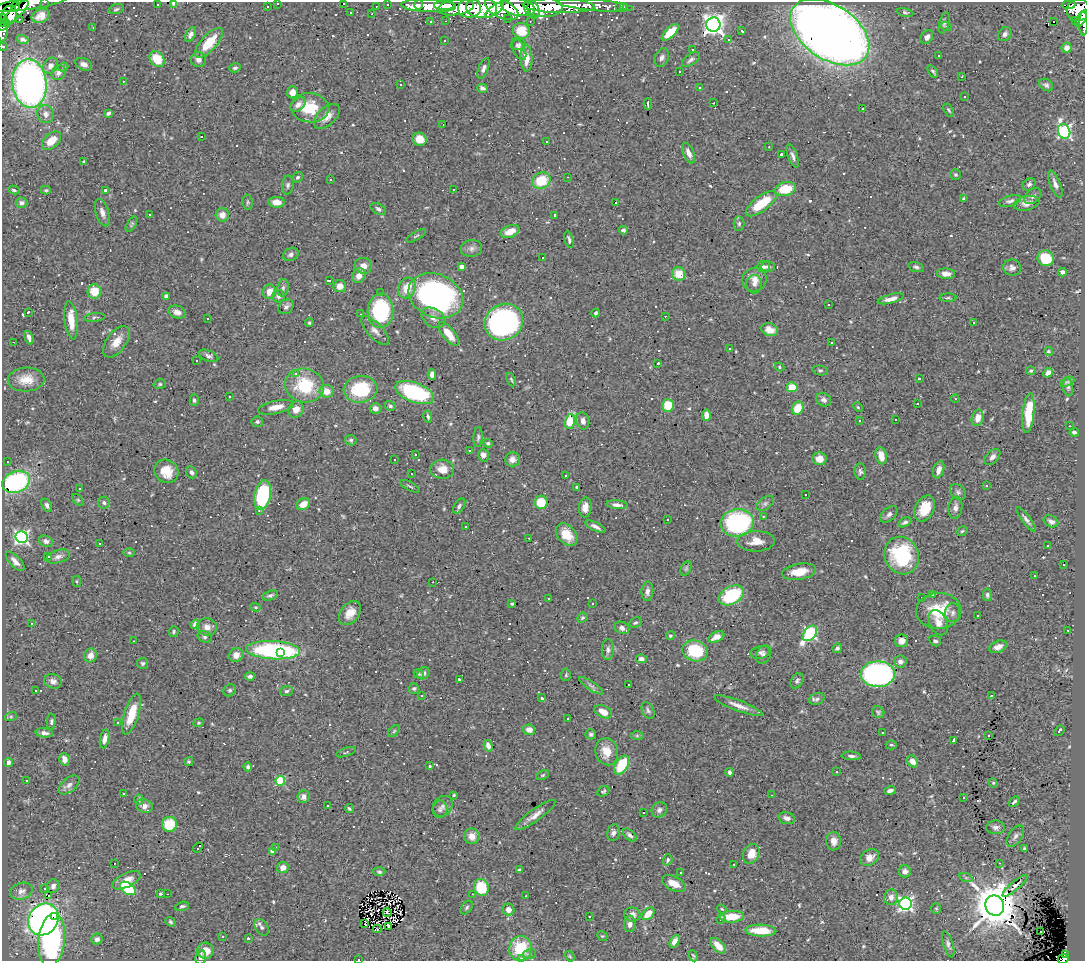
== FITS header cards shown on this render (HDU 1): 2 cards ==
NAXIS1  =                 1083
NAXIS2  =                  959

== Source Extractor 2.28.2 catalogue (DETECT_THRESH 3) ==
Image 1083 x 959 px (HDU 1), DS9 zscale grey, 1 PNG px = 1 image px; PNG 1087 x 963 px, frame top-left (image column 1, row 959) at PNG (2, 2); each listed source drawn as its Kron ellipse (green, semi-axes under 4 px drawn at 4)
Background 0.961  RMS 0.056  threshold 0.169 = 3 sigma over >= 5 px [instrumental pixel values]
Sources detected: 684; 2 with non-positive FLUX_AUTO (blend fragments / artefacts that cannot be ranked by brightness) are neither listed nor drawn; of the other 682, the 500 brightest by FLUX_AUTO listed and drawn (182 fainter detections omitted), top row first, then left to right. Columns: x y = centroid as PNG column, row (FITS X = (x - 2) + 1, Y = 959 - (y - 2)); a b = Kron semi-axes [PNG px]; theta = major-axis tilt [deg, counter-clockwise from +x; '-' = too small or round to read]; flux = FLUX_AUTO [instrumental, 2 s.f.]
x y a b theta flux
45 2 3 2 - 14
174 3 4 3 - 7.5
278 3 3 3 - 14
343 3 3 3 - 130
29 4 38 6 9 530
388 4 3 3 - 36
157 5 3 3 - 35
419 5 5 3 - 170
444 5 10 5 1 770
595 5 38 5 -5 390
1069 5 7 4 4 530
16 6 5 3 - 87
267 6 3 3 - 8.5
376 6 3 2 - 9.8
429 6 27 6 -2 1100
559 6 36 7 -2 1400
456 7 18 8 9 1600
481 7 15 10 -6 1800
518 7 17 8 -11 1300
545 7 18 9 3 1500
620 7 3 3 - 11
623 7 3 3 - 18
469 8 11 9 7 1400
116 9 8 4 16 7.2
502 9 18 9 -26 2300
532 9 10 7 -58 800
495 10 11 4 37 640
1078 10 11 11 - 1500
16 12 16 5 42 610
905 12 8 4 -12 6.9
351 13 3 2 - 4.9
372 14 3 2 - 5.1
9 15 10 7 75 1000
41 16 9 6 23 27
508 18 3 3 - 7.4
1081 18 9 4 61 360
19 19 3 2 - 5.3
3 20 6 3 85 210
446 21 3 2 - 7.8
530 21 3 2 - 6.1
1054 21 3 3 - 240
1076 21 3 3 - 42
431 22 3 3 - 9.6
944 23 11 5 76 9.9
1084 24 12 2 89 150
4 25 6 3 46 110
713 25 7 7 - 2600
946 26 6 4 -18 5.7
93 27 3 3 - 7.5
3 30 11 5 85 170
521 31 8 7 - 86
742 31 3 3 - 7.2
670 32 11 5 43 98
830 32 44 27 -34 6000
191 34 8 5 61 14
1005 34 7 6 - 14
927 37 7 5 54 16
23 39 6 4 -17 11
729 39 3 3 - 32
444 40 3 3 - 7.2
209 43 19 8 48 98
518 45 7 5 12 9.5
3 46 3 3 - 19
1067 48 5 5 - 29
519 49 11 6 -66 17
692 50 3 3 - 54
939 56 3 3 - 110
662 57 10 7 65 14
526 58 13 6 -89 47
157 59 8 6 -49 90
198 60 8 7 - 19
691 60 10 5 34 12
84 64 9 6 -25 20
51 65 9 7 48 22
63 67 5 4 - 5.3
235 68 6 4 17 8.2
484 68 11 5 68 15
679 71 3 3 - 26
933 71 7 3 -55 6.8
58 73 8 6 56 14
962 77 3 2 - 10
123 81 3 2 - 47
30 83 24 17 -84 1700
401 85 3 3 - 44
1046 85 7 5 -34 11
482 88 5 4 - 17
699 88 3 3 - 14
293 92 6 5 - 29
965 96 3 3 - 6.7
713 103 3 2 - 5
648 104 5 2 - 11
298 105 9 5 41 18
310 108 19 14 -5 120
863 109 3 3 - 7.1
949 110 7 3 -60 5.6
108 113 4 3 - 9.1
46 114 9 8 - 19
327 116 16 9 43 36
443 125 3 2 - 14
1064 131 7 6 - 760
201 137 3 3 - 14
420 139 7 6 - 52
51 141 11 7 43 54
546 141 3 3 - 56
769 147 3 2 - 4.9
689 153 11 5 -66 24
781 154 3 3 - 5.4
793 156 12 4 -71 14
83 162 4 3 - 5.5
956 175 5 5 - 6.7
298 177 6 5 - 6.4
567 177 3 2 - 12
330 180 3 3 - 50
541 181 9 8 - 120
1029 184 7 5 43 10
1055 184 14 5 -68 20
288 185 9 6 85 9.6
453 189 3 2 - 7.9
785 189 11 6 13 120
14 190 5 3 - 7
46 190 5 4 - 5.8
105 190 3 3 - 32
1033 196 10 6 42 12
964 199 4 4 - 8.5
1010 201 11 5 17 12
248 202 7 5 -82 6.5
277 202 8 5 -3 30
615 202 3 3 - 890
21 203 6 5 - 12
1027 203 13 7 13 24
761 204 18 7 37 120
378 209 8 5 -30 10
102 213 14 6 -72 24
150 214 3 3 - 4.9
222 215 6 6 - 26
555 215 3 3 - 9.4
132 224 8 4 57 6.2
739 224 7 5 88 7.3
623 230 4 4 - 9.3
510 231 10 6 20 57
416 236 11 3 30 6.2
569 239 8 4 -75 9.2
471 248 11 8 7 16
291 254 8 6 28 13
542 257 3 3 - 140
1046 258 8 7 - 130
363 266 9 8 - 29
461 267 4 4 - 16
763 267 6 6 - 9.8
768 267 6 5 - 10
916 267 8 4 -16 9.4
1012 268 9 8 - 16
1062 272 4 4 - 14
679 274 7 6 - 70
946 274 9 5 -3 20
359 276 8 6 59 27
755 279 12 11 - 32
330 280 3 3 - 57
754 284 9 8 - 28
340 286 6 6 - 34
283 288 8 5 80 12
407 288 10 8 66 66
94 292 7 7 - 64
269 292 7 6 - 40
381 292 3 2 - 8.7
166 296 4 4 - 17
279 296 6 6 - 14
436 296 28 21 -23 1100
948 298 8 3 1 5.8
891 299 13 4 14 27
828 305 3 2 - 6.6
286 307 8 6 41 12
380 311 17 13 87 310
28 312 3 3 - 7.8
177 312 9 6 -19 21
596 313 4 3 - 8.3
361 314 3 2 - 7.6
665 316 2 2 - 19
95 317 10 4 7 8.2
433 318 12 9 -33 25
208 319 3 3 - 50
71 320 19 6 -83 59
504 322 20 18 32 880
309 323 4 4 - 5.8
973 323 3 3 - 110
770 330 8 6 -16 28
375 331 18 7 -47 22
449 334 14 6 -51 67
29 338 7 3 -71 15
14 342 3 2 - 44
116 342 18 9 53 46
831 343 3 3 - 60
729 349 3 3 - 6.1
1048 351 4 3 - 5.8
208 356 10 5 -23 12
196 361 3 3 - 40
658 363 3 3 - 8.2
779 367 5 4 - 5.2
820 370 7 4 -11 6.5
1031 371 4 4 - 5.5
1048 373 5 4 - 22
296 374 4 3 - 16
432 375 5 4 - 16
919 378 3 3 - 11
26 380 18 12 4 60
511 380 7 3 -66 5.4
1067 382 8 4 27 7
160 384 6 5 - 6
304 385 19 17 -11 180
792 387 5 5 - 77
1068 387 9 5 -84 9.6
360 389 17 13 6 180
327 391 7 6 - 48
415 393 20 10 -21 360
229 397 3 2 - 34
955 399 4 4 - 7.7
194 400 6 4 -90 7.2
824 400 8 6 -32 14
917 404 3 2 - 25
668 405 6 6 - 90
390 406 6 5 - 8
276 407 18 6 12 39
858 407 5 4 - 4.6
375 408 5 5 - 16
798 408 7 5 61 79
296 410 8 7 - 30
1028 413 20 6 84 120
706 415 6 4 87 37
428 417 6 3 -77 7.6
978 418 8 6 78 42
896 420 3 3 - 13
583 421 9 6 -77 19
860 421 3 3 - 41
257 422 6 5 - 8.5
570 422 8 5 77 160
1070 426 3 2 - 9.9
1074 432 4 3 - 11
478 437 10 4 86 8.7
351 440 6 5 - 6.8
488 443 4 3 - 7.4
469 450 3 3 - 12
415 455 3 3 - 8.3
483 455 6 5 - 18
881 456 9 5 -78 45
992 457 9 6 46 16
394 459 3 3 - 43
512 459 7 7 - 21
820 459 7 6 - 28
8 462 3 3 - 5.3
442 469 12 9 -2 42
939 470 9 5 69 22
166 471 12 11 - 72
860 471 8 5 -87 9.7
191 472 6 5 - 11
411 474 3 2 - 6.3
565 475 3 3 - 14
16 482 14 10 21 400
410 486 11 3 -28 6.1
986 486 3 3 - 330
577 487 3 3 - 6.7
79 489 3 3 - 8.5
958 492 9 6 -45 11
806 494 3 3 - 46
263 495 15 8 78 390
78 500 7 4 -45 5
541 502 7 6 - 53
104 503 6 5 - 9.1
765 503 10 6 37 11
303 504 7 5 28 45
47 505 7 4 -61 12
617 505 11 4 -6 16
459 506 8 5 56 10
585 507 10 6 85 30
925 508 14 9 64 97
955 508 11 7 81 20
259 510 3 3 - 9.6
889 514 10 6 43 14
763 516 3 3 - 12
1026 519 15 4 -53 12
667 520 3 3 - 61
1051 521 8 5 -28 16
905 522 7 4 27 10
737 523 16 13 10 470
595 526 11 4 -26 16
466 527 3 3 - 7.3
962 531 5 4 - 6
567 535 13 9 -50 67
22 537 6 6 - 950
529 538 3 2 - 12
46 541 7 5 -24 13
756 541 18 10 1 44
100 543 3 2 - 7.1
1047 546 3 2 - 4.9
129 553 6 4 -1 5.3
902 556 19 16 -66 340
47 557 3 3 - 8.7
58 557 12 6 17 17
15 561 12 5 -47 22
1064 565 3 3 - 59
686 568 8 5 64 6.4
799 572 17 8 9 65
1034 576 3 2 - 21
77 581 5 4 - 4.5
433 582 3 2 - 68
647 591 10 6 85 17
270 595 8 4 17 9.9
731 595 13 9 27 240
933 595 3 2 - 10
987 595 6 4 -87 7.7
549 598 3 3 - 6.5
921 598 3 3 - 13
593 603 3 3 - 54
512 604 4 3 - 5
256 607 5 4 - 4.9
939 611 22 18 3 150
350 613 13 9 53 41
953 613 9 7 88 15
978 615 3 3 - 56
582 618 5 4 - 7
32 623 3 3 - 9.3
635 623 6 4 29 6.8
938 623 13 8 -64 28
195 624 5 4 - 9.9
207 627 10 8 -13 21
622 628 8 6 -26 16
1068 630 3 3 - 15
174 632 5 5 - 7
810 633 9 5 51 540
670 636 4 4 - 6
205 637 7 5 -18 8.7
716 637 8 5 24 23
134 641 3 2 - 4.8
902 641 6 6 - 22
935 641 6 5 - 9.4
998 647 9 5 22 24
837 648 5 4 - 10
273 650 27 9 -3 540
608 650 10 6 89 13
695 651 12 10 -16 170
280 652 3 3 - 28
760 652 10 6 13 13
90 655 7 6 - 27
236 655 7 6 - 27
763 655 10 7 64 13
641 659 5 4 - 15
900 662 6 6 - 16
143 663 5 5 - 8
423 673 6 5 - 11
419 674 5 4 - 6.5
878 674 17 13 0 930
566 675 6 5 - 6.2
250 676 5 3 - 9.5
459 679 3 3 - 5.9
53 681 9 7 -16 17
797 681 8 5 61 9.3
629 684 3 3 - 8.9
591 686 14 4 -34 12
414 688 5 5 - 7.5
35 690 3 3 - 22
230 690 6 5 - 7
286 691 6 5 - 8.2
422 696 3 3 - 25
992 696 3 3 - 75
542 698 3 3 - 9.9
817 699 8 5 24 9.6
739 706 26 5 -20 33
648 710 9 5 -64 7.4
603 712 9 6 -26 37
878 712 6 5 - 6.4
132 714 21 7 73 86
11 716 6 4 19 4.7
568 719 3 2 - 4.5
51 722 8 4 89 6.7
118 723 3 3 - 5.7
199 723 5 4 - 5.3
529 730 6 5 - 23
394 731 7 4 46 6.2
1059 731 6 3 50 24
44 733 8 4 -7 15
882 733 3 2 - 27
591 734 5 5 - 8.4
637 735 6 4 0 6.4
988 736 3 3 - 34
105 739 9 4 78 22
953 740 4 3 - 31
891 745 5 4 - 6.2
488 746 6 4 -74 19
346 752 10 3 19 6
607 752 14 11 -76 58
851 756 9 4 -3 11
64 759 6 5 - 23
912 761 6 5 - 32
8 762 4 4 - 12
189 762 4 4 - 6.2
622 765 10 6 60 160
429 766 3 3 - 16
248 767 4 3 - 6.9
730 772 4 3 - 10
837 772 3 3 - 11
543 775 7 4 27 5.1
27 780 3 3 - 14
280 781 5 5 - 220
993 783 4 4 - 4.8
69 785 12 7 40 19
890 790 6 4 17 15
603 791 6 5 - 8.1
123 793 3 3 - 45
454 795 4 3 - 4.9
771 795 3 2 - 4.5
303 796 6 6 - 24
964 798 3 2 - 25
139 800 5 5 - 8.1
1014 802 6 3 41 7.8
144 806 8 6 -19 20
327 806 3 3 - 9.6
443 806 11 9 52 18
349 809 5 3 - 6.1
440 809 9 7 80 12
659 810 8 7 - 14
643 812 3 3 - 70
535 815 24 6 36 29
787 818 8 5 -13 16
169 824 7 7 - 110
996 827 9 7 0 16
613 832 9 6 80 18
630 835 8 5 -43 13
472 836 8 7 - 39
1015 836 12 6 57 15
834 841 9 7 -90 26
276 847 3 2 - 4.5
198 848 5 3 - 75
1024 849 4 3 - 7.1
272 851 4 4 - 22
751 854 10 8 63 54
869 857 10 7 30 30
668 860 5 4 - 6.9
114 863 3 2 - 18
999 863 3 2 - 6.7
734 864 3 2 - 5.5
283 868 6 5 - 26
519 870 4 3 - 5.8
379 871 6 3 -2 5.2
905 871 6 6 - 15
681 872 3 3 - 9.6
966 878 7 4 -19 5.8
126 880 15 7 26 46
674 883 13 7 -27 46
53 886 7 6 - 15
1015 886 16 4 41 8
481 887 8 7 - 140
44 888 4 3 - 5.2
128 888 9 5 -35 170
21 891 11 8 17 21
161 894 4 3 - 5.5
167 894 3 2 - 5.6
472 894 3 3 - 6.1
49 896 3 2 - 17
526 896 3 2 - 14
891 897 8 7 - 22
905 904 6 6 - 960
182 906 7 4 17 7.4
995 906 10 9 - 18000
467 908 7 5 52 7.8
936 908 5 4 - 4.7
722 909 5 4 - 4.9
509 910 6 5 - 25
387 912 4 3 - 4.6
648 914 7 5 43 54
632 915 8 7 - 24
589 916 3 3 - 18
55 917 3 3 - 29
732 917 12 6 2 81
43 919 17 14 53 1400
721 919 5 3 - 6.6
170 922 5 4 - 5.9
365 923 4 2 - 15
630 924 8 6 88 20
389 926 4 3 - 7.1
262 927 9 6 -55 13
377 929 4 2 - 5.8
761 931 15 6 -2 73
1041 932 3 2 - 18
602 936 5 4 - 4.6
223 937 3 2 - 5
248 938 3 3 - 10
97 939 6 5 - 12
52 940 26 13 83 660
675 941 7 4 61 19
948 944 13 5 -73 13
718 946 9 5 -47 49
520 948 12 11 - 150
206 951 8 8 - 40
529 954 7 5 16 9.8
1065 955 4 3 - 120
570 956 6 4 -58 4.8
693 956 6 3 -66 4.7
201 957 7 5 82 15
521 958 3 3 - 9.2
358 959 3 2 - 50
1063 959 5 5 - 290
At the frame edge (FLAGS 8, measured only in part): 12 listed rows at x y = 45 2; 174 3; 278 3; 343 3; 29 4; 1081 18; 3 20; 1084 24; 3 30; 3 46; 358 959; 1063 959
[182 fainter detections neither listed nor drawn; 2 non-positive-flux detections neither listed nor drawn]